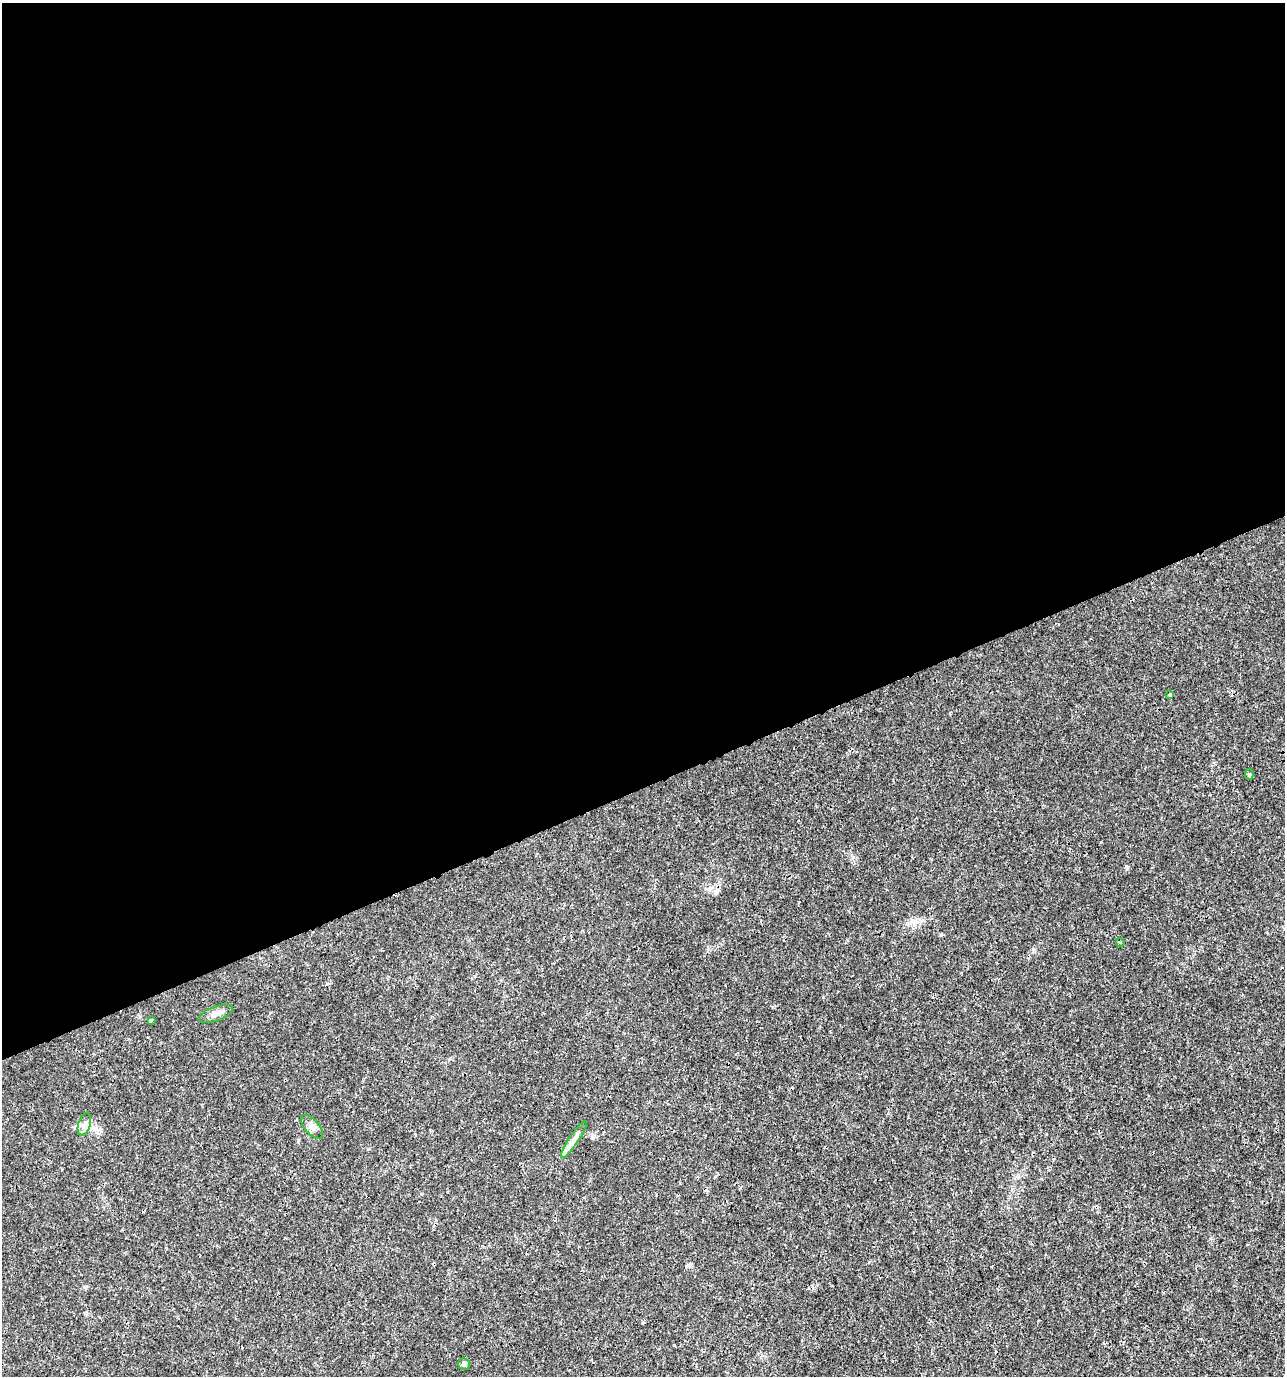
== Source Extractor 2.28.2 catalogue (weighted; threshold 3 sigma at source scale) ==
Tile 2 of 4 x 4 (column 2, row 1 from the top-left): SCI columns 1418-2700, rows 4126-5499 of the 5348 x 5507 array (HDU 1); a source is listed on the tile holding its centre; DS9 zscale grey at full resolution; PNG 1287 x 1378 px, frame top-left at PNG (2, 3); each listed source drawn as its Kron ellipse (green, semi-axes under 4 px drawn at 4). Shown black and unused: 57% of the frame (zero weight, under 3 of 4 exposures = <1% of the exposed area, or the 3 px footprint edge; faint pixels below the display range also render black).
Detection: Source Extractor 2.28.2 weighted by HDU 2 'WHT'; one run over the whole footprint, this tile lists its part. Background 0.0058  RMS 0.0019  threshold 0.00852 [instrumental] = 3 sigma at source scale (4.5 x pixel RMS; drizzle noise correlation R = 1.50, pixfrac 1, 0.0396/0.0396 arcsec/px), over >= 5 px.
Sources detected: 9; all 9 listed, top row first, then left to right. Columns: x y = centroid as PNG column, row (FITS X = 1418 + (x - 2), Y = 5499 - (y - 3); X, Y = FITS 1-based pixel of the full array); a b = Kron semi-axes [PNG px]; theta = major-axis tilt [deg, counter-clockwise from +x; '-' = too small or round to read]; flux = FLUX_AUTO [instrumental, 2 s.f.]
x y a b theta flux
1169 694 4 4 - 0.34
1249 775 5 4 - 0.42
1120 942 4 2 - 0.15
216 1014 18 7 21 1.2
151 1020 4 3 - 0.23
84 1124 11 6 73 0.85
312 1127 14 7 -48 1
574 1139 22 5 56 1.2
464 1364 6 6 - 0.38